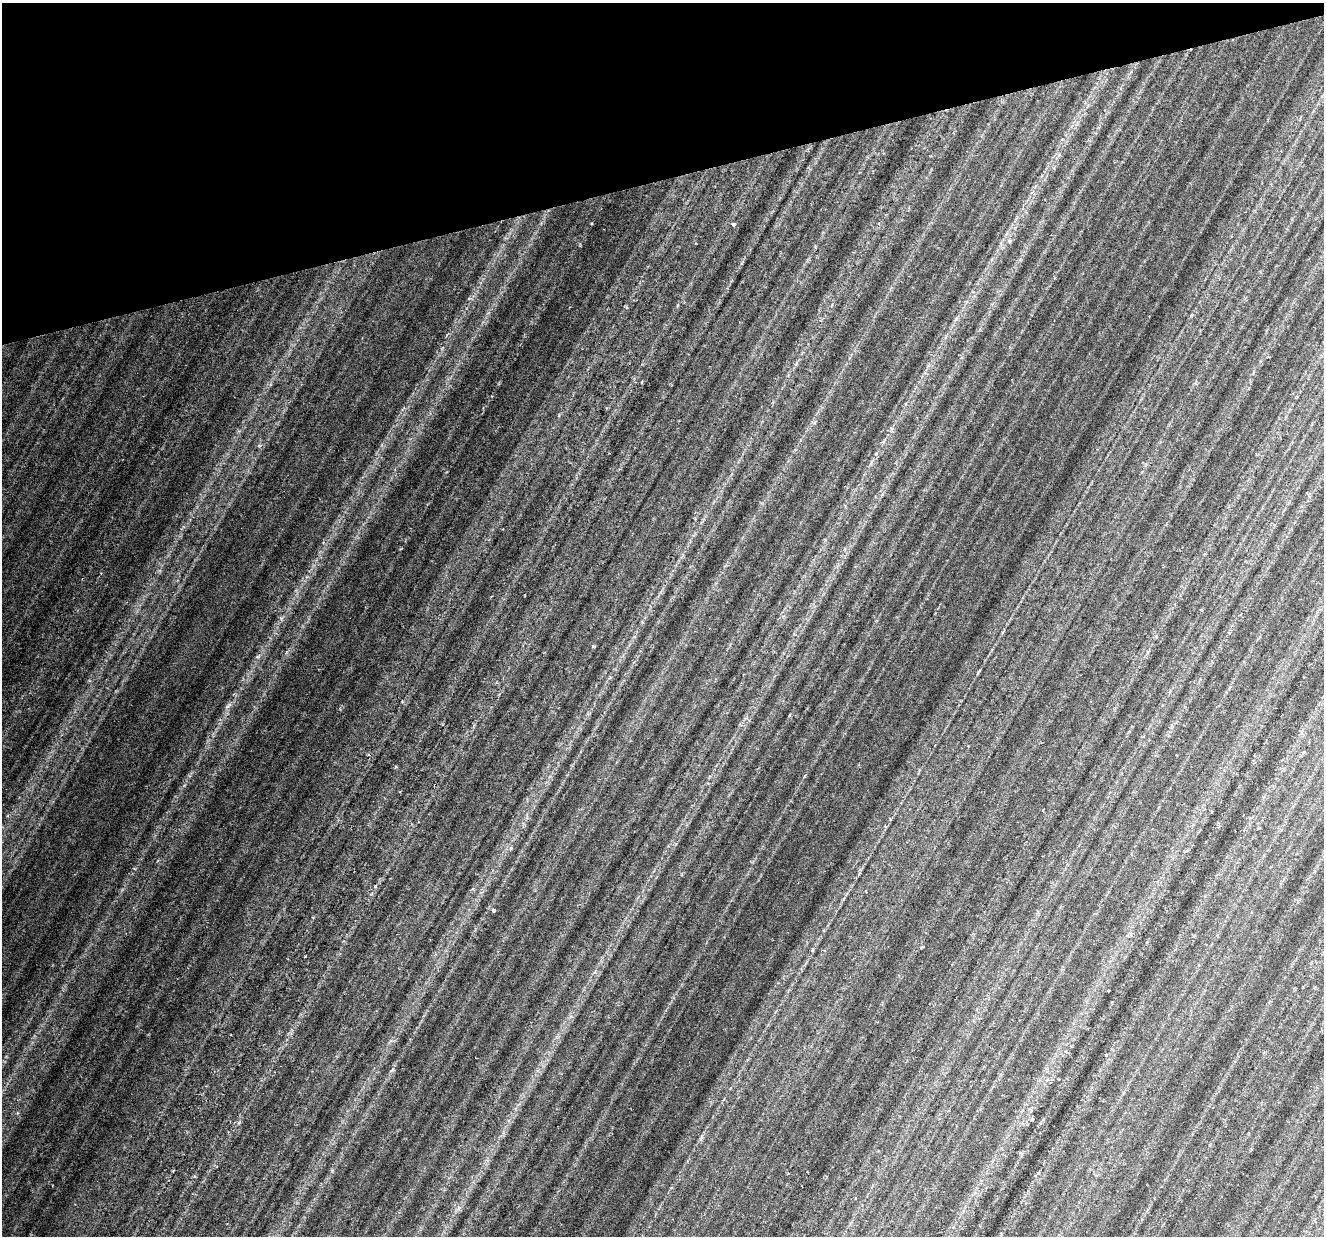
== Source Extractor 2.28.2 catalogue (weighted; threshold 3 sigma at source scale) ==
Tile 3 of 4 x 4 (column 3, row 1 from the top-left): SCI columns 2645-3966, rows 3761-4994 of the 5293 x 5112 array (HDU 1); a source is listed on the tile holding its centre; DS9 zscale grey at full resolution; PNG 1326 x 1238 px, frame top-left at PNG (2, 3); no overlay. Shown black and unused: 14% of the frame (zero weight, under 3 of 6 exposures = <1% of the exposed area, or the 3 px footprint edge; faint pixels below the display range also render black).
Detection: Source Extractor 2.28.2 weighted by HDU 2 'WHT'; one run over the whole footprint, this tile lists its part. Background 0.0394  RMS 0.0029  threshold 0.012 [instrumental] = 3 sigma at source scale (4.09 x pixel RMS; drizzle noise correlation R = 1.36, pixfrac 0.8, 0.0396/0.0396 arcsec/px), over >= 5 px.
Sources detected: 7; all 7 listed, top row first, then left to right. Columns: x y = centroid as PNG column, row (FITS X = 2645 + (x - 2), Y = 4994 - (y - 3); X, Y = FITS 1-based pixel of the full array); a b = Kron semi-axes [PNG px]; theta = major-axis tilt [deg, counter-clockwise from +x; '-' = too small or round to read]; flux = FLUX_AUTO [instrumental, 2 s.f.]
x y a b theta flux
734 224 5 4 - 0.75
1009 241 5 5 - 0.45
375 886 3 3 - 0.21
494 910 4 3 - 0.82
812 950 5 3 - 0.28
1032 1119 4 4 - 0.37
701 1138 7 4 71 0.47